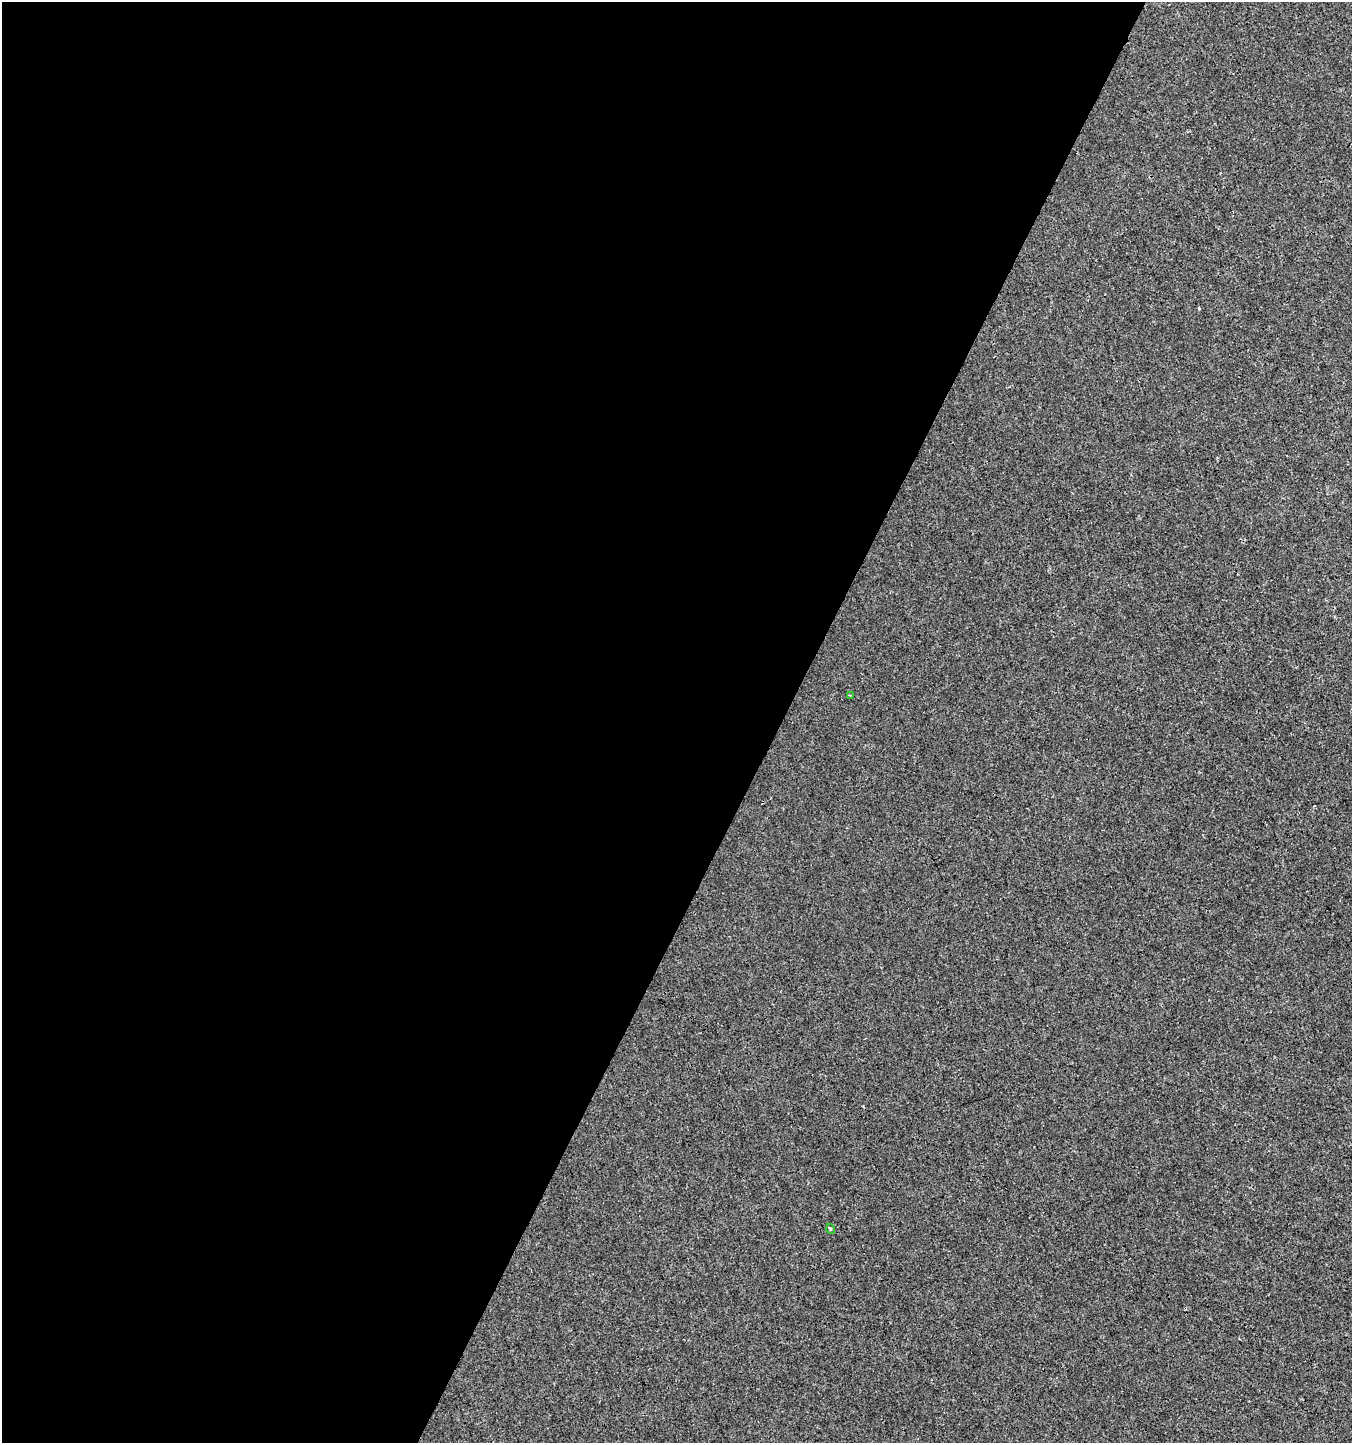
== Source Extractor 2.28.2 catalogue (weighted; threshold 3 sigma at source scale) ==
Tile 5 of 4 x 4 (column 1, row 2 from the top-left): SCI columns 199-1548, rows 2889-4329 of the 5865 x 5770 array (HDU 1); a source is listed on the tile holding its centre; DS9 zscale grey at full resolution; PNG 1354 x 1445 px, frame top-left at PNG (2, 2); each listed source drawn as its Kron ellipse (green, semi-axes under 4 px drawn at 4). Shown black and unused: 58% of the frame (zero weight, under 3 of 4 exposures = <1% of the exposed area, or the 3 px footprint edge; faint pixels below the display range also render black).
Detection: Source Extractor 2.28.2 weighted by HDU 2 'WHT'; one run over the whole footprint, this tile lists its part. Background 8.52e-04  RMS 0.0013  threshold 0.00604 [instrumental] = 3 sigma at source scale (4.5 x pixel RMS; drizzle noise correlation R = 1.50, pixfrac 1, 0.0396/0.0396 arcsec/px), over >= 5 px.
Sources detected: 3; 1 cosmic-ray / hot-pixel residue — neither listed nor drawn; the other 2 listed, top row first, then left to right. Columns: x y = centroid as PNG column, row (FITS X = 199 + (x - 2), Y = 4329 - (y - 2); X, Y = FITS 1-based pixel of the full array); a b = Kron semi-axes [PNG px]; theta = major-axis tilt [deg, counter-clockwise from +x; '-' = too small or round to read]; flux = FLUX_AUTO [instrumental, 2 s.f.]
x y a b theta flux
850 695 3 2 - 0.13
831 1229 5 3 - 0.14